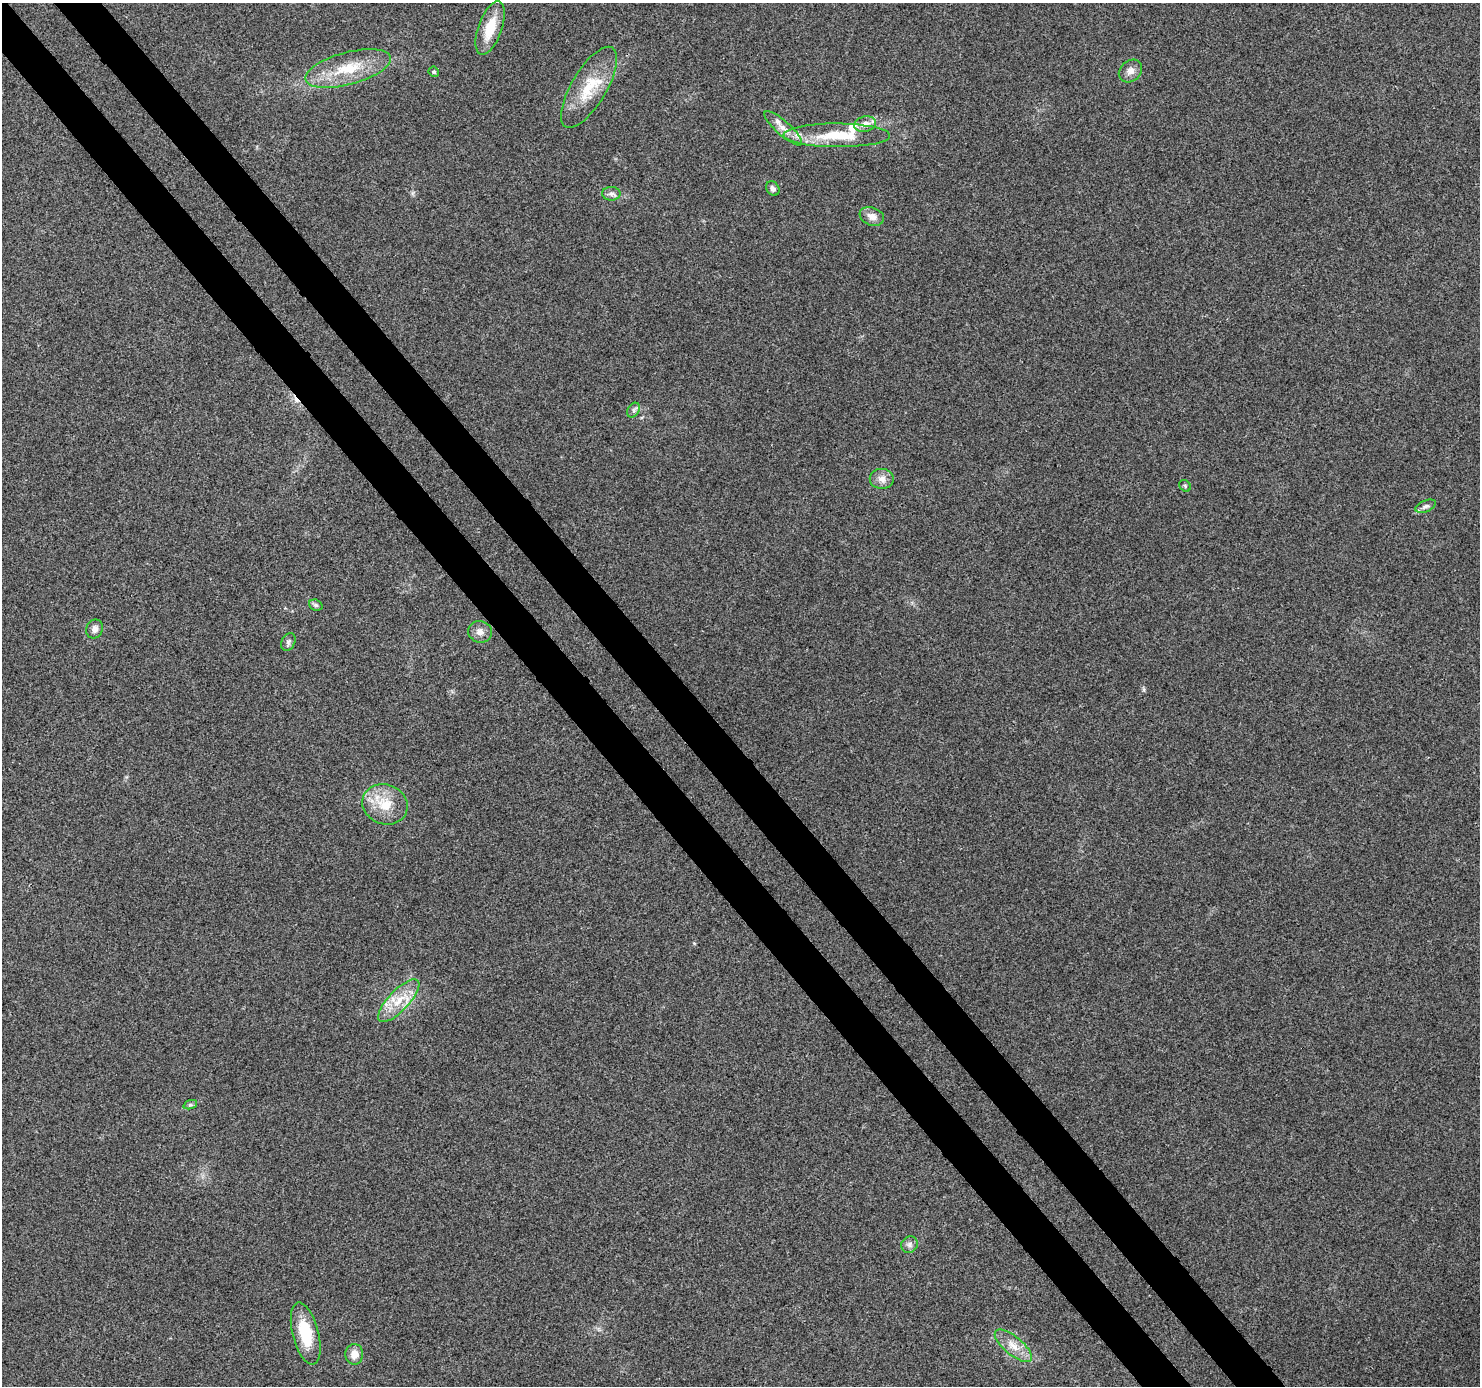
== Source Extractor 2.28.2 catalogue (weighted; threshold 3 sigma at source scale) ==
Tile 11 of 4 x 4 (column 3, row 3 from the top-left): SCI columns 3043-4520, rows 1597-2980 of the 6079 x 6019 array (HDU 1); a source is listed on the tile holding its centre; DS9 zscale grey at full resolution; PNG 1482 x 1388 px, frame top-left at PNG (2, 3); each listed source drawn as its Kron ellipse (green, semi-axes under 4 px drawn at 4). Shown black and unused: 6% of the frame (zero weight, under 3 of 4 exposures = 7% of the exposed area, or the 3 px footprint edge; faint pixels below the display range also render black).
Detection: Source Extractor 2.28.2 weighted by HDU 2 'WHT'; one run over the whole footprint, this tile lists its part. Background 0.0798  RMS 0.0076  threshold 0.0343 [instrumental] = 3 sigma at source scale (4.5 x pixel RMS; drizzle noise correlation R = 1.50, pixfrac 1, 0.0396/0.0396 arcsec/px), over >= 5 px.
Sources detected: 29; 1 cosmic-ray / hot-pixel residue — neither listed nor drawn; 2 inside a brighter listed object's ellipse — not listed separately; the other 26 listed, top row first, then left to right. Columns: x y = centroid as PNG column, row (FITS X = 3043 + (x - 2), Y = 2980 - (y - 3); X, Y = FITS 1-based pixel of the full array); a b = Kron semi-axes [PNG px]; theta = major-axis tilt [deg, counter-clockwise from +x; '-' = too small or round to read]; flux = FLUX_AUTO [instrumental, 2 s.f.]
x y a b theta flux
490 28 28 11 70 21
348 68 44 16 15 31
1130 71 13 10 42 5.1
434 72 5 5 - 1.4
589 87 46 17 59 30
865 124 11 7 14 5.9
783 128 24 7 -42 7.6
837 135 53 12 0 33
773 189 7 6 - 2.4
611 194 9 6 0 2.7
872 216 12 9 -20 5.8
634 410 8 5 60 2.1
882 479 12 10 -4 5.4
1185 486 6 5 - 1.2
1426 506 11 5 22 2.6
316 605 7 5 -21 1.5
95 629 10 8 68 4.2
480 632 12 10 -17 4.9
288 642 9 6 61 2.2
385 804 23 20 -22 21
399 1001 28 10 46 17
190 1105 7 4 18 1.4
910 1245 8 8 - 3
306 1333 32 13 -76 29
1013 1346 23 9 -40 10
354 1354 10 9 - 7.1